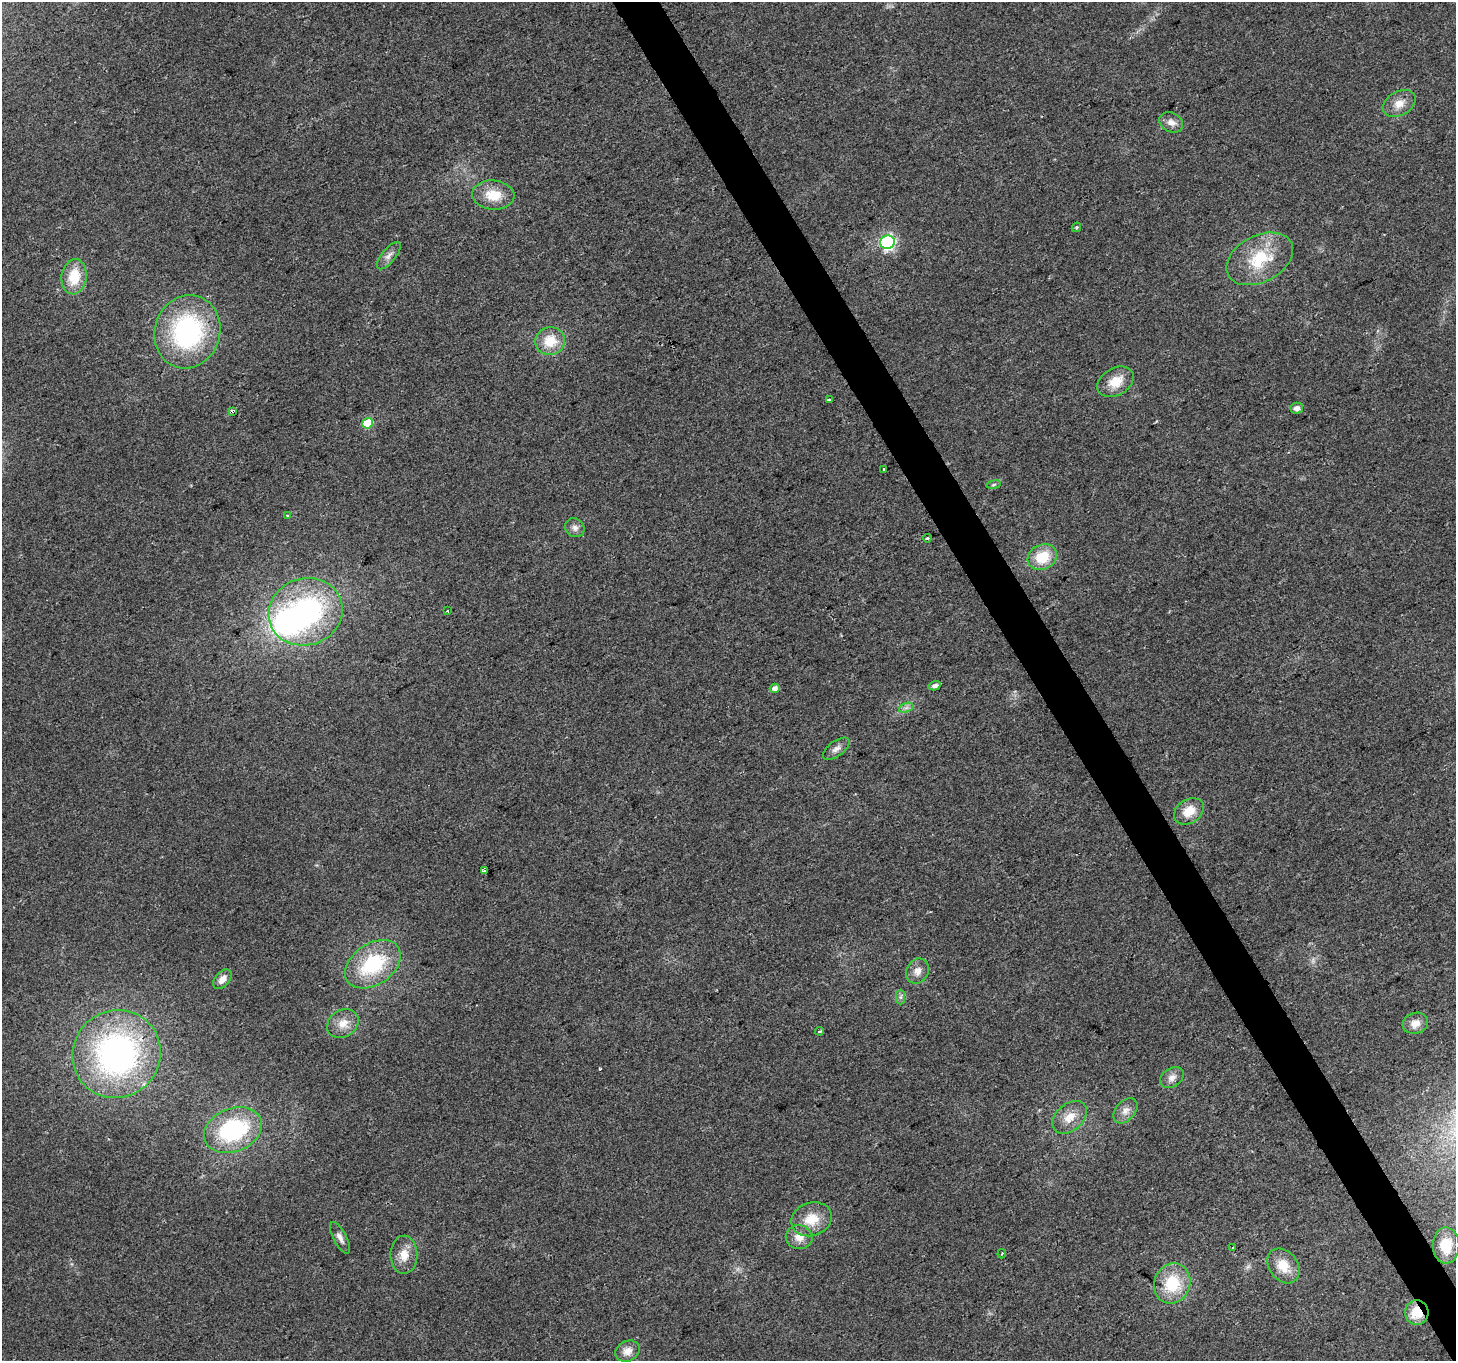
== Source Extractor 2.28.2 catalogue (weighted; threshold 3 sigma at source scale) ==
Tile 6 of 4 x 4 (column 2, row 2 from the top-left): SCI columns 1455-2908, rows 2827-4185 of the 5820 x 5713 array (HDU 1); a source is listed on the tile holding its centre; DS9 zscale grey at full resolution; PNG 1458 x 1363 px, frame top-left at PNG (2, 2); each listed source drawn as its Kron ellipse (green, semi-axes under 4 px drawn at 4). Shown black and unused: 3% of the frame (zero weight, under 2 of 3 exposures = <1% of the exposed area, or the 3 px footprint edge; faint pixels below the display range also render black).
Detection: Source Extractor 2.28.2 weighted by HDU 2 'WHT'; one run over the whole footprint, this tile lists its part. Background 0.0337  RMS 0.0077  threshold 0.0345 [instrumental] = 3 sigma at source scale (4.5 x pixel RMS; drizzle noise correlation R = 1.50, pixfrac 1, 0.0396/0.0396 arcsec/px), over >= 5 px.
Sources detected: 54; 1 inside a brighter object's white glare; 1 cosmic-ray / hot-pixel residue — neither listed nor drawn; the other 52 listed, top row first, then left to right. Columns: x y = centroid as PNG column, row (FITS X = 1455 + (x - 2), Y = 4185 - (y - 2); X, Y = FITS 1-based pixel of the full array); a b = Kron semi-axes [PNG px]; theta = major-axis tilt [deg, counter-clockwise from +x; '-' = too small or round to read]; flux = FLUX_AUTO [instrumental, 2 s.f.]
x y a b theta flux
1399 103 17 12 29 9.5
1171 122 12 9 -29 5.2
493 195 21 14 -5 18
1076 227 5 4 - 1
888 242 7 7 - 160
389 256 17 7 51 4.4
1260 259 35 23 27 39
74 277 17 12 82 22
187 332 37 32 73 120
550 341 15 14 - 18
1116 382 19 13 29 14
829 399 4 3 - 1.8
1297 408 6 5 - 4.3
233 411 4 3 - 9.1
368 423 5 5 - 37
884 470 3 2 - 3.3
994 485 7 4 10 1.3
287 515 4 2 - 0.73
575 528 10 9 - 3.7
927 538 4 3 - 2.6
1042 557 15 12 27 21
447 611 3 3 - 2.3
306 612 37 33 19 140
935 686 6 4 15 3.3
775 688 5 4 - 4.3
906 708 7 4 19 2.3
836 749 15 7 36 4
1189 811 16 12 33 13
484 870 3 3 - 7
373 964 30 20 34 56
917 971 13 11 62 6.2
222 979 11 7 48 5.8
900 997 7 4 89 1.7
343 1023 17 13 33 9.9
1415 1023 13 10 18 7.1
820 1031 4 3 - 1.2
117 1054 45 43 44 210
1172 1078 13 9 34 4.8
1125 1111 14 9 48 5.7
1070 1117 19 13 42 12
233 1130 30 21 22 81
812 1219 20 16 18 18
799 1237 13 12 - 8.3
340 1238 17 6 -62 4.1
1446 1245 18 13 -88 22
1233 1248 3 3 - 2.4
1002 1254 4 3 - 1.1
404 1255 19 13 90 11
1283 1266 19 14 -52 15
1172 1283 20 18 68 32
1417 1313 12 11 - 18
627 1351 13 10 28 7.2
Overlapping masked pixels (flux is a lower limit): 2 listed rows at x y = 233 411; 1417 1313